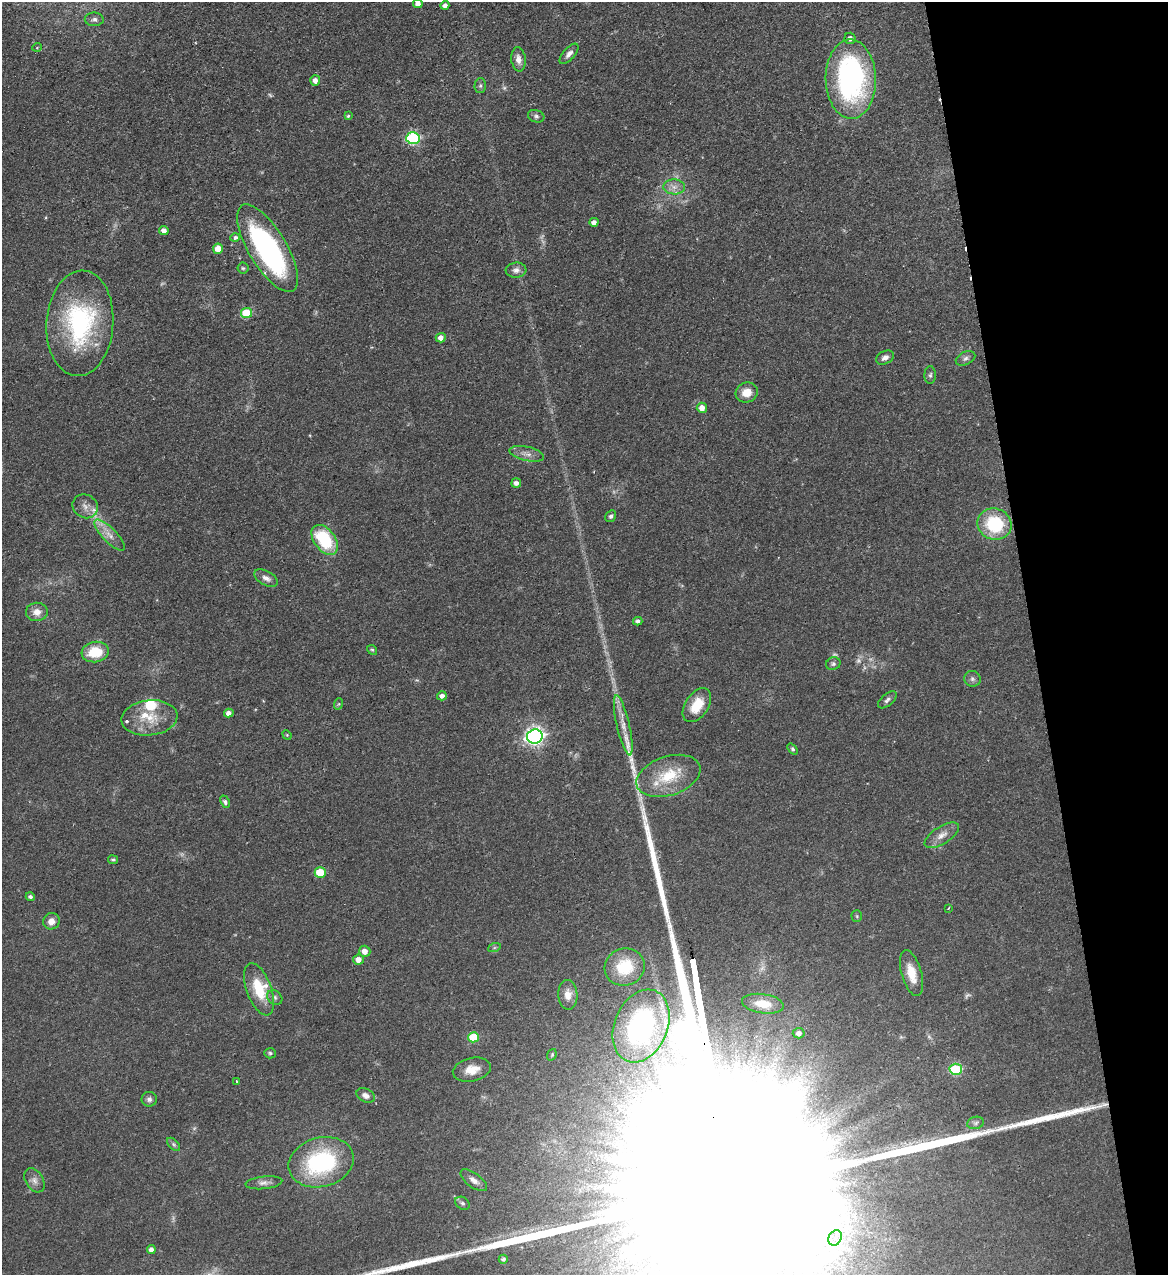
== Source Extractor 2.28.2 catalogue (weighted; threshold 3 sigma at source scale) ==
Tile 12 of 4 x 4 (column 4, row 3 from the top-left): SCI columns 3661-4826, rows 1330-2602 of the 5107 x 5203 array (HDU 1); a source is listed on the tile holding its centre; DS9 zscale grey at full resolution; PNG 1170 x 1277 px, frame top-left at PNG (2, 2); each listed source drawn as its Kron ellipse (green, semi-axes under 4 px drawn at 4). Shown black and unused: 12% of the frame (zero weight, under 2 of 3 exposures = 3% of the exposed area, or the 3 px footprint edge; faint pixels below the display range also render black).
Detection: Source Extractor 2.28.2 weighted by HDU 2 'WHT'; one run over the whole footprint, this tile lists its part. Background 0.0555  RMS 0.005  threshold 0.0226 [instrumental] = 3 sigma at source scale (4.5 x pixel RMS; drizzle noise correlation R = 1.50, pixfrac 1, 0.05/0.05 arcsec/px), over >= 5 px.
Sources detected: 110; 9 too faint to see at this stretch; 2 inside a brighter object's white glare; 2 cosmic-ray / hot-pixel residue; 1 long thin detection or spike segment (spike, bleed or trail) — neither listed nor drawn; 5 inside a brighter listed object's ellipse — not listed separately; the other 91 listed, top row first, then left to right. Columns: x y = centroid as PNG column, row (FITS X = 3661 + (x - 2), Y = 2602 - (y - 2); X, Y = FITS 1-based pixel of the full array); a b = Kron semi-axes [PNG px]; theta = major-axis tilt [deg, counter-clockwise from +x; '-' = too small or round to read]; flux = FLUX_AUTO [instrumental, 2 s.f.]
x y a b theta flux
418 4 5 4 - 2.3
445 5 4 4 - 2
94 19 9 6 0 1.6
850 38 5 5 - 2.3
37 47 5 3 - 0.36
569 54 12 5 48 2.2
518 59 12 7 -83 3.5
851 79 40 25 -89 100
315 80 5 5 - 2.3
480 86 7 6 - 1.2
348 116 4 4 - 0.69
536 116 8 6 -18 1.3
413 138 6 6 - 56
674 187 11 7 -3 3.1
594 222 4 4 - 2.1
164 231 5 4 - 2.4
235 238 4 4 - 2.2
268 248 50 19 -59 100
218 249 5 5 - 5.7
243 268 5 5 - 0.78
516 270 10 7 5 2.2
246 313 5 5 - 19
80 323 53 33 86 65
441 338 5 4 - 2.8
885 358 9 6 28 2.2
965 358 10 6 25 1.6
930 375 9 5 88 1.2
747 392 11 10 - 6
702 408 5 5 - 3.6
527 454 18 7 -13 3.2
516 483 5 4 - 2.1
85 506 13 11 -32 3.5
611 516 6 5 - 1.1
995 524 17 15 -23 28
109 535 20 7 -46 4.7
325 540 17 10 -53 29
266 578 13 7 -30 2.5
37 612 11 9 2 4.3
638 621 4 4 - 1.3
372 650 5 4 - 0.67
95 652 13 10 8 14
833 664 7 6 - 1.2
972 679 8 8 - 1.6
442 696 5 4 - 2
887 700 11 6 40 1.6
338 704 6 3 70 0.55
697 705 19 11 56 11
229 713 4 4 - 2.7
149 718 28 17 7 13
623 725 31 6 -77 6.3
287 735 5 4 - 0.51
535 736 8 7 - 210
793 749 6 4 -51 0.85
668 776 33 19 18 19
225 802 6 4 -67 1.2
942 835 19 8 32 4.3
113 860 5 4 - 0.77
320 872 5 5 - 15
30 897 4 4 - 1.2
949 908 4 3 - 0.64
857 916 5 5 - 0.71
51 921 8 8 - 3.7
494 948 6 4 19 0.85
365 951 6 5 - 3.6
358 959 5 5 - 4
625 967 20 18 20 16
912 973 24 10 -74 8.8
259 989 27 12 -70 16
568 995 15 9 -88 4.4
275 997 8 6 -37 1.5
763 1004 21 9 -8 6.8
641 1026 38 26 68 96
799 1033 6 5 - 2.3
473 1037 5 5 - 18
270 1053 6 5 - 0.85
552 1055 6 4 70 0.61
956 1069 6 5 - 38
472 1070 19 11 12 6.7
236 1081 4 2 - 0.38
366 1095 10 6 -27 2.4
149 1099 7 7 - 1.5
975 1123 8 6 16 1.4
174 1144 8 5 -46 0.99
321 1162 33 24 15 55
34 1180 13 9 -59 2.8
474 1180 15 7 -36 2.8
264 1183 18 6 6 2.6
462 1203 8 6 -34 1.2
835 1238 8 6 62 2
151 1250 4 4 - 2.2
503 1259 5 4 - 1.2
Isophote crosses this tile's border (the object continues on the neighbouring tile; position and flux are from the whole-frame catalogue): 1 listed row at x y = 418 4